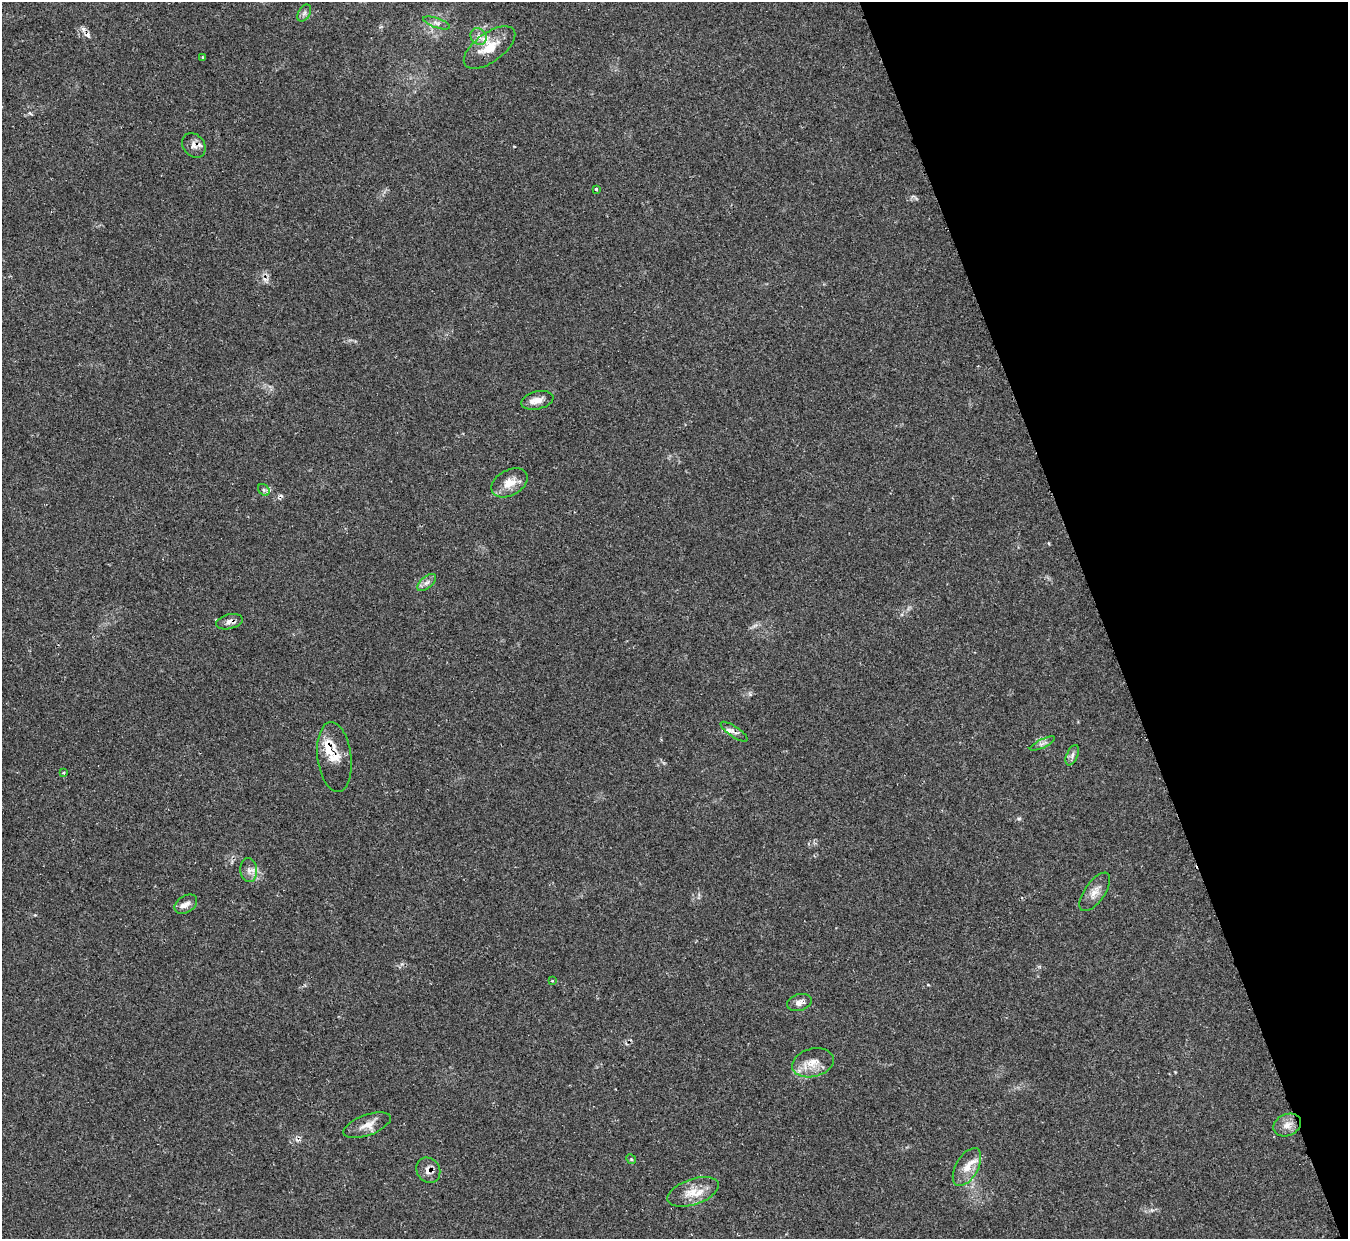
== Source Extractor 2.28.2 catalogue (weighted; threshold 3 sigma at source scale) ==
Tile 12 of 4 x 4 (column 4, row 3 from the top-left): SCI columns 4045-5390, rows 1387-2623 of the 5390 x 5374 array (HDU 1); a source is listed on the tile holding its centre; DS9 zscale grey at full resolution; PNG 1350 x 1241 px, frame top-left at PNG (2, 2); each listed source drawn as its Kron ellipse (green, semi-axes under 4 px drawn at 4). Shown black and unused: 18% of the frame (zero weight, under 2 of 3 exposures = <1% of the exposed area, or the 3 px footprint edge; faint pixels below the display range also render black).
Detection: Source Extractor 2.28.2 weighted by HDU 2 'WHT'; one run over the whole footprint, this tile lists its part. Background 0.0355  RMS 0.0046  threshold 0.0208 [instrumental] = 3 sigma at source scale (4.5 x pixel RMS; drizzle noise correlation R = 1.50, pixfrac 1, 0.05/0.05 arcsec/px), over >= 5 px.
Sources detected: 37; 3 cosmic-ray / hot-pixel residue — neither listed nor drawn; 5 inside a brighter listed object's ellipse — not listed separately; the other 29 listed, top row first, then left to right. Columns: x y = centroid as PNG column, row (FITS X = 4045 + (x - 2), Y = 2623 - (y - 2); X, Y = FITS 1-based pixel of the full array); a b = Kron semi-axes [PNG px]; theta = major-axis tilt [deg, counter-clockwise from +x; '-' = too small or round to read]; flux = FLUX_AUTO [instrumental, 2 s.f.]
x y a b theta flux
304 13 9 6 60 1.4
437 23 14 5 -19 1.7
479 37 9 7 -47 2.3
489 47 30 14 36 9.4
203 58 3 2 - 0.64
194 145 13 10 -52 3.1
596 189 3 3 - 0.68
537 400 16 9 13 4
509 483 19 12 29 6.2
264 490 6 5 - 1
427 583 11 6 40 1.8
229 622 13 7 13 2.4
734 732 16 5 -34 2
1042 744 14 4 26 1.5
1072 755 11 5 66 1.5
334 757 35 17 -83 8.6
64 773 3 3 - 0.55
249 870 12 8 -86 2.5
1095 892 22 10 55 4.2
186 904 12 8 33 2.3
552 981 3 3 - 0.5
799 1002 12 8 15 2.6
813 1063 21 14 15 7.1
367 1125 25 10 20 4.9
1287 1125 14 10 24 4
631 1159 5 4 - 0.49
967 1167 21 11 60 6.2
428 1170 13 11 -56 3.4
693 1192 27 13 19 8
Overlapping masked pixels (flux is a lower limit): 5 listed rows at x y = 194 145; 229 622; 734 732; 334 757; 428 1170